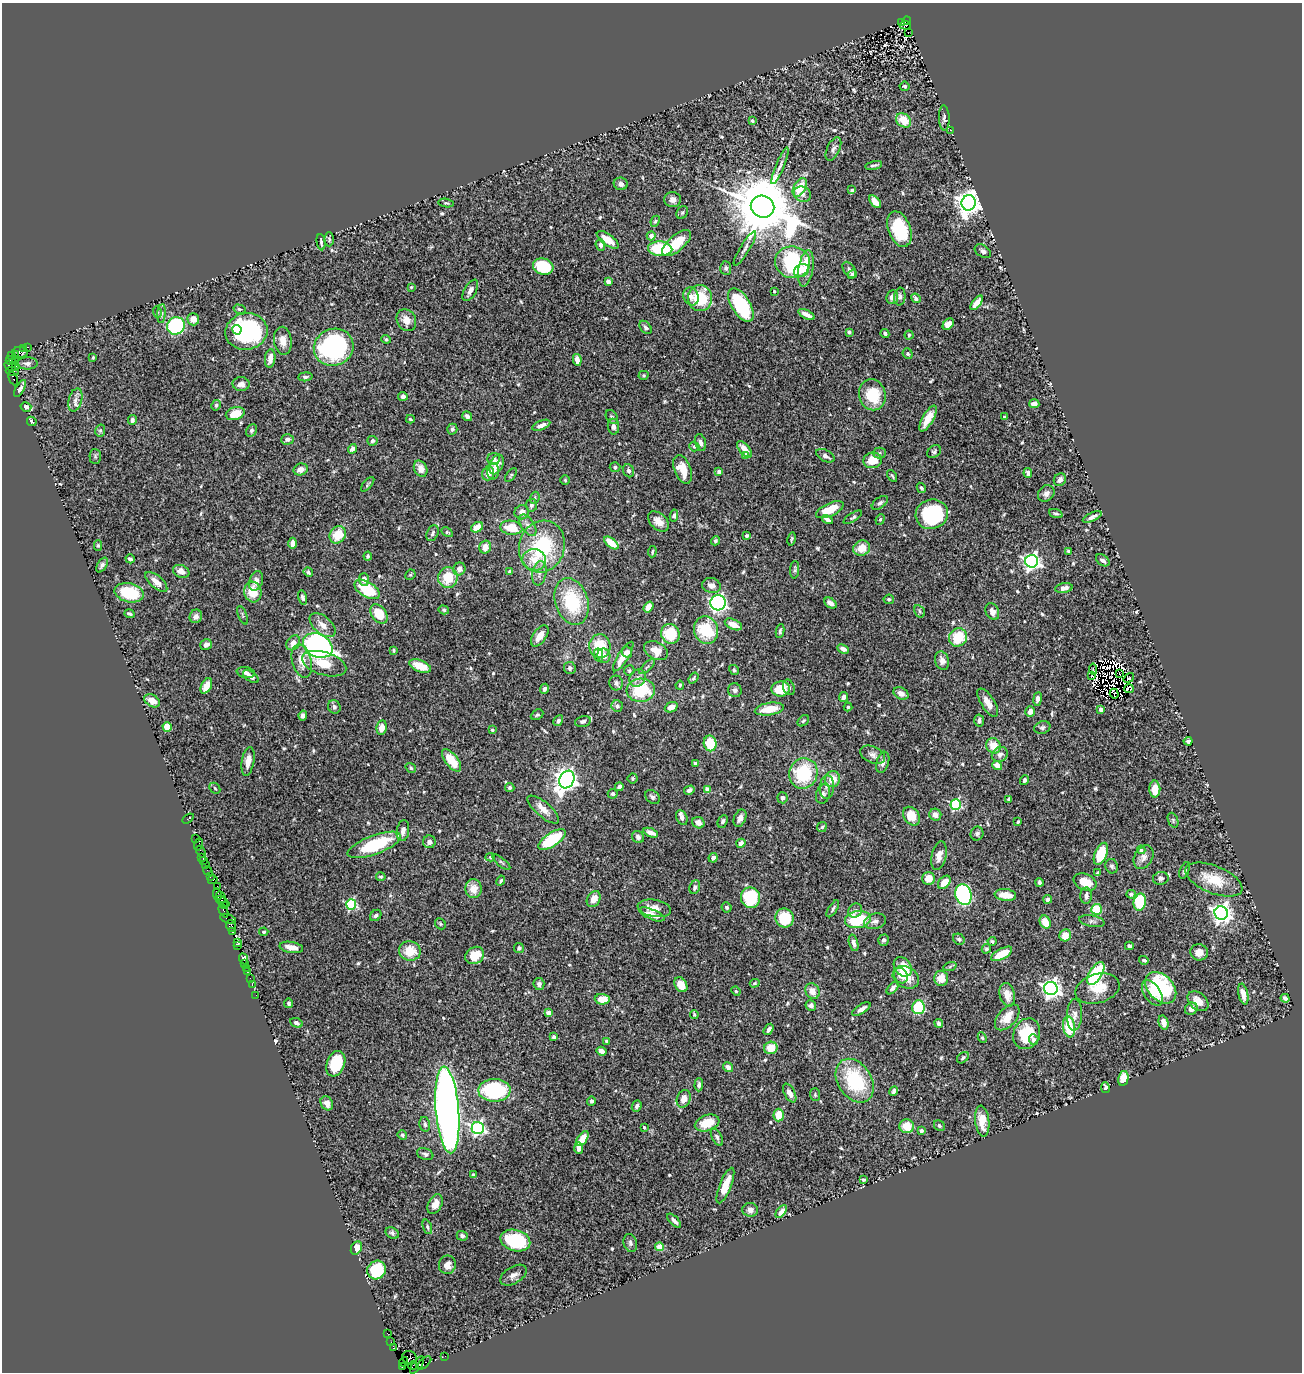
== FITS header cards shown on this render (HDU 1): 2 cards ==
NAXIS1  =                 1300
NAXIS2  =                 1370

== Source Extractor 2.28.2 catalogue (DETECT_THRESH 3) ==
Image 1300 x 1370 px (HDU 1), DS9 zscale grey, 1 PNG px = 1 image px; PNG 1304 x 1374 px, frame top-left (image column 1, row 1370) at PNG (2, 3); each listed source drawn as its Kron ellipse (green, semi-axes under 4 px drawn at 4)
Background 0.416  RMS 0.024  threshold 0.0714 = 3 sigma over >= 5 px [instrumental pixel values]
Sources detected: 619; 9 with non-positive FLUX_AUTO (blend fragments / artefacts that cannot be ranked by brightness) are neither listed nor drawn; of the other 610, the 500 brightest by FLUX_AUTO listed and drawn (110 fainter detections omitted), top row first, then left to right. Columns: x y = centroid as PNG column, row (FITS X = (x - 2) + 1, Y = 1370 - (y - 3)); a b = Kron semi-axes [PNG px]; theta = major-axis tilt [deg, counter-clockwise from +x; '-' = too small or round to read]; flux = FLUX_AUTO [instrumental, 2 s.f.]
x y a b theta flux
907 20 4 3 - 230
901 23 3 2 - 17
905 25 6 3 -8 290
908 32 3 2 - 6.3
905 86 5 4 - 3
944 118 12 5 -87 4.7
904 120 8 6 -38 31
752 121 4 4 - 2.4
951 130 2 2 - 3.8
833 149 12 6 65 7.3
874 165 8 3 12 3.3
780 166 19 4 67 7.3
621 184 7 6 - 5.7
800 187 10 6 60 39
852 190 4 3 - 5.3
802 194 9 7 -23 6.7
673 200 8 7 - 7.8
875 202 7 4 -48 20
446 203 7 3 -9 2.2
969 203 7 7 - 1700
762 207 12 10 -28 17000
682 212 7 5 54 2.7
655 221 6 4 65 2.6
900 229 18 11 -69 88
651 236 4 4 - 10
329 239 7 4 -88 3.1
608 240 13 5 -36 18
321 242 8 2 -81 3.4
676 243 17 8 41 46
600 245 6 4 -67 5.3
745 248 20 4 59 7
660 249 12 7 -3 85
983 251 9 6 -31 4.9
792 262 17 16 - 160
543 267 10 8 -17 64
726 268 7 5 -86 3.7
806 268 18 7 81 22
849 270 9 5 -56 5.5
801 271 8 6 30 8.7
852 274 5 4 - 3.6
608 282 4 4 - 6.4
411 287 4 4 - 2.3
470 290 12 6 60 7.3
774 291 3 3 - 2.8
691 296 9 7 -73 8.6
892 297 7 5 83 7.2
900 297 9 5 84 4.9
700 298 13 12 - 70
916 298 5 4 - 4
977 303 8 4 51 16
741 305 19 9 -58 130
239 309 6 4 -15 2.8
157 312 6 3 -73 2.2
161 314 9 4 85 3.7
806 314 9 4 -25 8.9
193 319 6 6 - 12
406 320 11 9 -61 14
948 324 6 4 48 16
176 326 9 8 - 170
646 327 7 5 -48 3.9
237 330 5 4 - 39
246 331 21 18 10 260
849 332 4 3 - 2.3
885 333 4 3 - 4.6
909 335 4 4 - 2.2
386 339 5 4 - 2.4
283 341 14 9 -81 15
27 347 3 3 - 26
334 347 20 18 25 230
24 348 4 3 - 28
20 352 7 5 -5 150
908 354 5 5 - 2.8
16 355 4 2 - 71
12 356 4 3 - 36
93 357 4 3 - 2.2
270 358 9 5 82 13
10 360 5 3 - 49
577 360 6 4 -79 14
16 361 4 3 - 140
27 363 10 6 0 6.2
10 366 6 3 -26 50
16 366 3 2 - 16
12 371 7 3 -7 28
644 375 5 4 - 2.4
305 377 7 4 6 3.4
13 378 7 3 -66 74
241 384 8 7 - 9.5
20 388 9 4 62 4.2
872 395 15 13 -76 62
403 396 5 4 - 5.9
75 400 12 6 75 9.1
1034 404 5 4 - 7.9
216 405 5 4 - 3.2
26 407 5 4 - 6.3
235 414 10 6 15 32
467 416 5 4 - 6.4
612 417 7 5 -59 3.5
1004 417 3 3 - 2.5
928 418 14 5 60 22
410 419 4 3 - 2.3
132 420 5 4 - 5.3
32 421 5 3 - 2.9
541 425 9 4 23 9
613 427 8 5 -82 6.9
452 429 5 5 - 5.1
100 431 6 5 - 3.1
251 431 6 5 - 3.5
287 439 6 5 - 5.8
372 441 5 5 - 3.9
700 442 9 5 -73 6.4
694 446 5 4 - 3.6
352 449 5 4 - 7.8
745 449 10 5 -51 15
934 452 7 5 38 3.4
880 453 6 5 - 3.3
746 456 4 4 - 11
825 456 10 5 -29 6
95 457 7 5 -89 2.7
494 459 6 6 - 6
873 460 9 8 - 26
496 464 10 6 66 20
615 467 5 5 - 3.1
301 469 7 6 - 10
421 469 8 6 -63 13
683 469 15 8 -69 28
493 471 8 6 88 8.6
628 471 7 5 -66 5.1
719 472 4 4 - 7
488 473 7 5 71 15
1028 473 5 4 - 4.3
511 475 8 4 52 2.2
892 476 6 3 -59 2.2
565 480 5 5 - 2.2
1060 480 7 6 - 7.8
368 484 9 2 49 2.2
921 488 5 4 - 2.6
1046 493 9 7 42 7.2
535 498 6 4 71 2.8
880 503 9 5 37 4.3
531 505 6 6 - 4.3
830 510 15 6 24 37
522 512 7 7 - 9.4
1056 513 7 4 -20 3.3
932 514 16 14 17 170
674 516 6 4 81 3.5
853 517 10 4 33 3.1
1092 517 10 4 25 6.6
880 519 5 4 - 2.4
827 520 5 3 - 5.1
658 521 12 8 -43 15
528 525 12 6 -56 7.6
477 527 6 5 - 18
511 528 11 7 -8 39
447 532 6 4 -29 2.3
433 533 8 5 66 4.9
338 535 9 7 57 36
747 536 4 3 - 3.1
792 539 7 3 79 2.4
715 541 5 4 - 3.1
292 543 6 4 90 11
611 543 8 4 -40 28
98 546 5 4 - 2.4
485 547 6 5 - 13
542 547 26 22 72 130
862 548 9 7 26 24
1068 551 3 3 - 2.5
652 552 6 3 85 2.3
368 556 4 3 - 2.6
130 559 4 4 - 4.3
534 560 12 10 -18 26
1103 560 7 5 -36 6.5
1032 561 6 6 - 640
102 565 8 4 59 4.4
459 569 6 6 - 10
795 570 9 4 86 3.3
181 571 8 6 -23 11
308 572 5 4 - 3.4
510 572 4 3 - 3.8
539 573 12 7 81 9.9
410 575 5 5 - 2.4
448 578 10 9 - 42
364 579 6 5 - 8.3
256 581 10 6 71 11
156 582 13 6 -40 14
711 585 9 7 -14 9.7
1064 588 9 5 10 8.6
367 589 14 7 -32 70
253 592 10 8 -81 34
129 593 15 9 -14 71
302 597 7 4 -76 4.8
889 599 5 4 - 3.8
572 601 24 16 -72 97
718 603 7 7 - 380
830 603 7 4 -37 11
648 607 6 4 54 19
444 610 5 4 - 2.6
920 611 7 5 -61 3
992 611 9 6 -65 9.6
129 614 5 3 - 3.1
379 614 11 7 -53 43
243 615 10 4 -68 2.8
196 616 7 6 - 6.6
733 624 9 5 -23 17
323 625 15 8 -40 16
706 630 14 12 -74 80
780 631 7 4 83 3.1
670 634 10 9 - 55
540 636 12 6 55 16
958 637 9 8 - 46
293 643 8 6 53 9.8
206 645 6 5 - 6.7
318 646 15 11 -27 560
600 646 12 10 -88 49
843 649 6 4 -26 8.6
394 650 4 3 - 2.2
656 651 12 8 -28 20
627 652 6 5 - 7.8
599 655 6 4 -77 3.5
604 656 7 6 - 11
623 657 17 5 58 21
302 661 17 9 -75 23
942 661 9 7 -75 10
324 664 23 11 -17 29
420 666 11 5 -20 27
647 667 10 3 43 3.3
570 668 6 6 - 4.3
1093 669 6 3 -84 3.3
629 670 5 5 - 2.4
734 670 5 4 - 3.2
246 672 9 5 -12 5.6
1119 674 3 2 - 2.7
251 676 9 5 -37 6.8
1092 676 3 3 - 2.9
638 678 9 7 55 7.6
693 678 6 4 53 2.7
1129 678 6 3 37 5.6
616 683 7 7 - 5.7
680 685 4 3 - 2.5
206 686 8 5 62 19
789 687 8 5 -68 4.4
545 689 5 4 - 5
781 689 9 7 8 38
1129 689 5 4 - 12
641 690 14 11 5 77
735 690 7 6 - 4.5
901 693 8 5 -30 8.1
1114 694 5 2 - 5.6
844 697 5 3 - 5.8
1037 699 7 4 82 5.7
152 701 8 6 -31 18
988 703 16 6 -58 16
617 706 6 5 - 5.4
334 707 7 6 - 6
671 707 7 5 23 13
848 707 4 4 - 2.6
769 709 15 6 9 33
1101 710 4 4 - 7.8
1030 711 5 4 - 9.3
303 715 5 4 - 5.6
537 715 6 5 - 3.1
558 721 6 4 59 4.6
583 721 8 5 13 4.4
803 721 6 4 43 2.6
979 721 6 5 - 6
167 727 4 4 - 26
382 728 7 5 80 14
1042 728 8 6 19 4
492 730 4 4 - 2.3
1188 741 4 4 - 4.8
710 743 8 6 -79 51
994 746 8 7 - 26
1000 754 8 7 - 7.8
873 755 13 8 -24 9
451 760 13 6 -53 32
248 761 15 6 80 14
883 762 11 6 72 9
696 763 3 3 - 6.8
997 765 5 4 - 13
411 768 5 4 - 3
803 773 15 14 - 95
633 778 5 5 - 2.4
567 779 9 7 61 1200
833 779 8 7 - 20
1024 780 5 4 - 2.6
510 787 4 4 - 3.3
619 787 4 4 - 6.1
827 787 12 7 87 6.7
215 788 6 4 -46 2.2
1155 789 8 5 -89 23
689 790 5 4 - 6.3
707 790 4 4 - 25
613 794 5 5 - 2.8
823 794 10 7 72 5.5
652 797 8 6 -45 4.7
782 798 5 5 - 4.1
1009 799 4 3 - 3.5
956 804 5 5 - 170
543 809 20 7 -40 15
935 815 6 5 - 11
911 816 10 7 -54 32
188 818 6 3 34 6.9
682 818 7 5 -65 6.6
740 818 9 6 66 8.3
1173 820 8 5 -67 2.3
723 821 7 4 65 3.6
1018 822 4 3 - 2.3
698 823 6 5 - 11
822 827 5 4 - 2.3
403 831 10 6 82 8.7
651 833 8 4 -22 10
977 834 7 6 - 4
638 837 6 5 - 6.4
196 839 3 3 - 40
552 839 16 6 33 88
429 842 6 6 - 7.9
741 843 5 4 - 8.9
199 844 6 2 71 13
374 845 28 9 20 100
1141 850 4 4 - 4.4
201 852 6 3 -62 33
1101 854 11 6 67 63
939 856 14 7 77 12
202 857 2 2 - 13
490 857 5 4 - 2.2
1144 857 13 9 61 9.4
713 858 5 4 - 6
204 861 3 2 - 25
501 862 11 3 -40 2.7
205 864 2 2 - 33
1112 866 7 6 - 3.9
1184 870 9 4 68 3.3
208 871 5 3 - 40
1098 873 4 3 - 3.1
210 877 3 2 - 38
381 877 5 4 - 2.8
928 878 6 6 - 18
1161 878 8 6 9 5
1214 879 30 13 -22 45
213 880 5 3 - 50
501 881 5 3 - 2.7
944 882 7 5 47 19
1039 882 4 3 - 4.5
1085 882 12 8 -22 24
217 886 2 2 - 4.8
695 887 7 5 65 4
473 889 9 8 - 18
217 894 6 3 -76 94
1131 894 4 4 - 4.5
963 895 10 8 -73 290
1005 895 11 6 -6 19
1086 896 8 6 88 6.2
221 897 6 3 -64 53
750 898 10 9 - 79
594 899 8 6 58 15
1048 899 4 4 - 6.1
222 901 8 4 -34 81
1140 902 8 6 78 91
351 904 5 5 - 170
225 906 3 2 - 43
727 907 5 4 - 3.2
654 908 17 8 -10 17
833 909 10 4 58 3.5
1097 909 5 5 - 51
855 910 7 6 - 5.2
224 911 7 3 -66 94
1221 913 7 6 - 1000
652 914 13 5 -23 14
376 915 6 5 - 3.6
785 918 9 9 - 54
228 919 8 4 -20 110
858 920 13 8 10 80
875 921 11 7 15 8.5
1092 921 13 5 -10 5.4
1045 922 7 5 -62 28
440 924 6 5 - 2.5
231 926 6 5 - 120
232 932 3 2 - 18
264 932 4 3 - 2.5
1065 935 6 5 - 18
959 939 6 5 - 3
884 940 6 5 - 4.4
992 941 4 4 - 2.4
238 943 4 3 - 47
854 943 8 4 -74 6.3
237 946 4 3 - 41
1129 946 4 3 - 4.3
291 947 12 5 -9 15
519 948 5 5 - 4.3
986 949 5 4 - 2.5
410 951 11 9 -12 34
1199 952 9 8 - 14
1002 954 12 5 29 33
475 955 10 8 33 30
243 959 6 3 -66 84
1144 960 5 3 - 3
245 963 4 3 - 24
950 966 7 4 21 2.8
903 967 10 8 -53 36
246 968 2 2 - 21
247 972 3 2 - 20
1096 974 13 6 58 150
901 976 8 6 -60 12
906 977 14 10 -27 21
250 978 2 2 - 19
941 978 7 7 - 19
755 983 5 3 - 2.2
252 984 3 2 - 23
539 984 6 5 - 5
681 985 8 6 -57 19
893 988 8 4 48 3.9
1161 988 18 12 -46 150
1051 989 7 6 - 900
1097 989 23 14 16 33
736 991 5 4 - 2.2
812 991 8 7 - 15
1152 993 14 8 -56 17
1243 994 10 4 -78 14
256 995 2 2 - 6
1007 995 12 7 -76 17
1285 998 5 3 - 5.1
602 999 7 5 -1 24
1198 1001 12 8 -39 16
288 1003 4 4 - 2.6
811 1005 5 5 - 5.9
918 1007 7 6 - 95
861 1009 10 4 31 8.1
1191 1009 7 5 35 8.5
549 1013 4 4 - 18
694 1014 4 3 - 2.2
1074 1015 16 7 87 10
1007 1017 15 9 48 25
1164 1022 7 4 -75 10
296 1023 6 4 -24 3.5
939 1023 4 4 - 4.5
1069 1027 10 6 -80 63
769 1029 6 4 56 6.4
1027 1034 16 13 65 54
554 1037 4 4 - 3.3
982 1038 5 4 - 2.3
1034 1040 5 4 - 5.5
606 1041 4 3 - 2.8
771 1048 6 6 - 27
602 1051 5 4 - 7.9
963 1058 7 4 41 2.9
336 1064 13 9 69 55
728 1067 5 4 - 8.1
1123 1078 7 5 77 29
855 1081 23 16 -57 110
699 1085 6 4 87 4.8
1105 1087 5 3 - 4
494 1090 16 11 -1 150
894 1091 5 3 - 5.1
790 1093 10 5 -62 11
815 1095 6 5 - 2.5
684 1099 9 7 70 13
591 1101 4 4 - 4.3
327 1103 7 6 - 10
637 1106 6 4 67 4
447 1110 43 11 -85 1500
779 1115 6 5 - 30
982 1121 15 7 -83 26
707 1123 12 8 18 32
425 1124 7 5 -79 4.2
907 1126 7 7 - 28
939 1126 6 5 - 3.5
644 1127 4 3 - 2.4
478 1128 6 6 - 370
921 1131 4 3 - 3.9
402 1135 5 4 - 2.6
717 1137 9 5 -64 3.9
582 1139 8 4 56 23
579 1148 6 4 -86 12
425 1154 8 5 -20 4
474 1175 4 3 - 2.3
863 1180 4 4 - 2.4
725 1185 19 6 69 32
435 1204 10 6 64 15
750 1210 8 6 -3 8.2
781 1211 7 4 52 7.7
674 1221 9 4 -46 6.1
427 1227 7 4 -71 2.9
392 1233 7 5 -32 3.7
462 1236 5 5 - 3.7
515 1240 15 10 -16 110
630 1243 9 6 -72 4.6
660 1247 4 4 - 33
356 1248 7 5 65 16
447 1265 9 8 - 11
377 1270 10 9 - 70
513 1275 14 8 31 9.6
387 1333 2 2 - 9
391 1342 2 2 - 6.6
393 1348 3 3 - 56
445 1356 2 2 - 7.3
410 1358 7 6 - 380
404 1362 5 2 - 15
424 1363 8 4 43 100
413 1365 4 2 - 21
417 1365 10 4 52 35
403 1367 4 3 - 25
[110 fainter detections neither listed nor drawn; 9 non-positive-flux detections neither listed nor drawn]